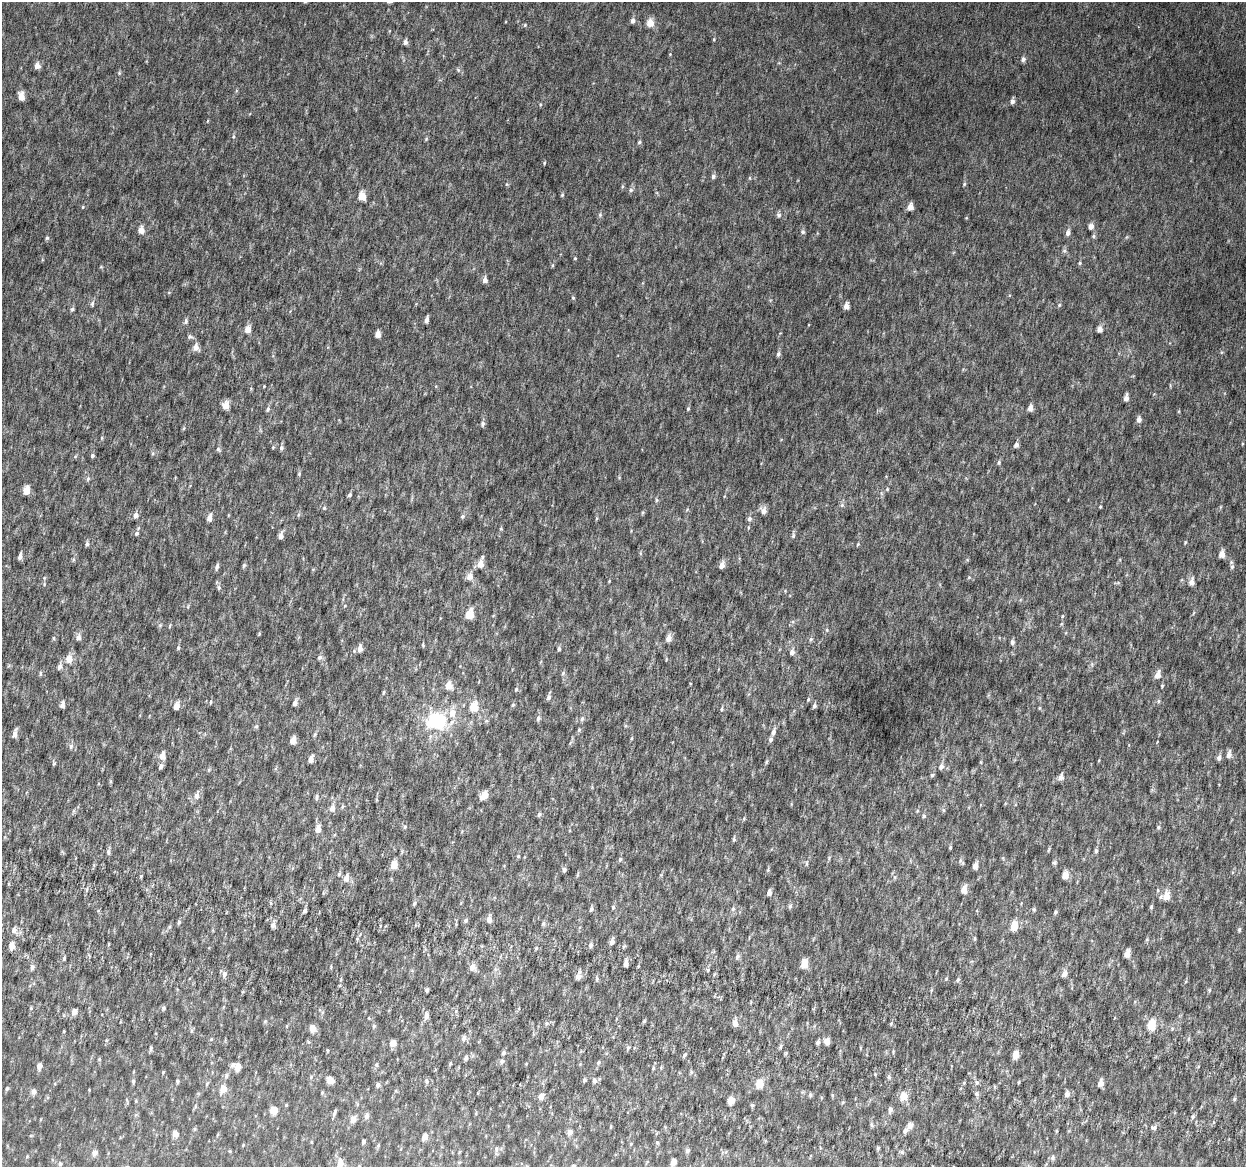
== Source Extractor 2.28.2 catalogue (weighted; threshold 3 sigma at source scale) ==
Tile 6 of 4 x 4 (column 2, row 2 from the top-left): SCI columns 1294-2537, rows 2640-3804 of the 5084 x 5337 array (HDU 1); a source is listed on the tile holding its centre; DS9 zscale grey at full resolution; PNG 1248 x 1169 px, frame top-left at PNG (2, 2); no overlay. Shown black and unused: <1% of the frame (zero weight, under 6 of 12 exposures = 5% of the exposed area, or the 3 px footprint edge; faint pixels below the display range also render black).
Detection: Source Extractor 2.28.2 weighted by HDU 2 'WHT'; one run over the whole footprint, this tile lists its part. Background 0.00184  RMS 0.0014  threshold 0.00563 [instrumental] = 3 sigma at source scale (4.09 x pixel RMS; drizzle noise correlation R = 1.36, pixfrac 0.8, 0.0396/0.0396 arcsec/px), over >= 5 px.
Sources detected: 347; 2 inside a brighter listed object's ellipse — not listed separately; the other 345 listed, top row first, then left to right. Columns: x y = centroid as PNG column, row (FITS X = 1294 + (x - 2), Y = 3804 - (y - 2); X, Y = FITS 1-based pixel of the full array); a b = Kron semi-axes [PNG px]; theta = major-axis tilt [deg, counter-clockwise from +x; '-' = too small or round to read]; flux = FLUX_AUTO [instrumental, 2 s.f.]
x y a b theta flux
633 21 5 5 - 0.51
650 23 5 5 - 2
525 25 5 4 - 0.14
714 39 4 3 - 0.11
405 42 5 4 - 0.49
670 54 4 4 - 0.09
1023 59 6 5 - 0.4
37 66 6 5 - 0.84
458 70 6 5 - 0.22
119 73 6 5 - 0.16
21 96 6 5 - 1.5
1012 101 5 5 - 0.47
540 105 5 4 - 0.15
207 121 5 3 - 0.095
233 136 6 4 87 0.19
426 139 6 4 72 0.14
639 142 5 4 - 0.2
544 163 5 4 - 0.13
713 176 6 5 - 0.32
750 178 6 4 90 0.13
964 184 5 4 - 0.15
631 190 7 5 17 0.28
562 195 5 4 - 0.17
362 196 5 5 - 2.6
83 207 5 3 - 0.099
910 207 5 4 - 1.1
600 215 7 5 70 0.22
779 215 6 5 - 0.31
1091 226 5 5 - 0.83
141 230 5 5 - 1.3
803 232 6 5 - 0.23
1068 233 6 5 - 0.53
1093 236 6 5 - 0.19
47 238 5 5 - 0.19
575 258 4 4 - 0.11
1080 263 5 4 - 0.15
552 265 5 3 - 0.14
485 280 5 4 - 0.69
573 298 4 4 - 0.13
92 304 8 5 77 0.27
1059 305 5 5 - 0.17
846 306 5 4 - 0.94
72 309 5 5 - 0.21
426 320 5 4 - 0.48
186 321 7 5 73 0.28
248 329 5 4 - 1.4
1100 329 4 4 - 0.92
378 334 5 4 - 1.2
190 337 7 6 - 0.29
196 347 7 6 - 0.96
778 354 6 5 - 0.31
264 386 4 3 - 0.093
1126 398 6 4 84 0.67
226 405 6 5 - 1.7
1030 408 5 4 - 0.87
268 409 6 5 - 0.28
688 409 5 4 - 0.16
1139 419 5 4 - 0.63
483 424 6 5 - 0.34
184 428 6 3 71 0.13
102 438 5 4 - 0.13
1016 445 5 4 - 0.46
273 447 4 3 - 0.12
281 448 6 5 - 0.28
218 449 7 5 -60 0.24
153 453 5 4 - 0.17
93 455 4 4 - 0.21
999 462 6 5 - 0.23
299 474 5 4 - 0.17
88 479 7 5 69 0.22
887 489 5 4 - 0.13
26 491 6 5 - 1.5
350 495 5 4 - 0.26
656 500 5 5 - 0.17
842 505 6 6 - 0.27
1100 507 3 3 - 0.13
324 508 6 5 - 0.19
763 511 7 6 - 0.86
643 512 6 4 73 0.15
136 515 6 5 - 0.54
298 515 6 3 72 0.16
463 516 6 5 - 0.26
209 518 6 4 72 0.93
749 519 6 5 - 0.35
501 529 5 5 - 0.14
137 533 5 4 - 0.26
281 536 6 4 81 0.61
793 536 7 5 76 0.26
1185 542 4 3 - 0.11
87 544 6 4 71 0.27
858 544 6 4 60 0.14
640 553 6 3 -72 0.13
1222 554 5 4 - 1.3
20 556 6 4 80 0.51
73 559 6 5 - 0.19
480 564 7 6 - 1.2
244 565 6 5 - 0.22
722 565 5 4 - 0.9
217 567 6 4 74 0.36
1232 567 7 5 88 0.28
470 576 6 6 - 0.95
969 577 5 5 - 0.14
609 581 3 3 - 0.088
1191 582 7 5 76 0.84
44 584 5 5 - 0.16
219 588 6 5 - 0.25
345 606 5 3 - 0.11
469 615 6 5 - 3.3
1062 616 5 3 - 0.12
170 626 7 3 80 0.12
827 630 5 5 - 0.16
259 634 4 3 - 0.13
78 637 6 5 - 0.58
54 638 5 3 - 0.14
668 638 7 5 73 0.75
811 639 6 6 - 0.24
1012 642 6 5 - 0.33
423 645 6 3 -72 0.13
178 648 5 4 - 0.2
360 648 6 5 - 0.86
559 649 4 4 - 0.26
792 652 6 5 - 0.51
319 657 7 5 70 0.36
69 659 6 5 - 1.5
60 666 7 5 71 0.48
40 673 7 3 90 0.15
563 673 5 5 - 0.22
1158 675 6 5 - 1.2
449 685 6 5 - 1.5
1162 686 5 4 - 0.14
516 689 5 4 - 0.2
384 692 5 3 - 0.15
548 697 7 5 74 0.3
808 699 5 4 - 0.17
1158 701 6 4 90 0.18
211 702 6 3 78 0.15
295 703 6 5 - 0.49
62 705 5 4 - 0.6
513 705 5 4 - 0.16
176 706 6 5 - 1.1
814 706 5 4 - 0.3
474 707 5 5 - 3.9
1039 708 4 4 - 0.12
722 709 6 4 81 0.17
538 718 7 5 74 0.32
582 719 6 5 - 0.25
437 722 20 17 -3 8.4
256 726 6 5 - 0.18
579 730 6 4 68 0.19
773 732 7 5 71 0.5
15 734 8 4 77 0.8
315 734 6 4 81 0.18
632 738 5 3 - 0.12
771 739 6 5 - 0.35
293 740 5 4 - 1.3
71 746 7 5 76 0.33
1229 754 8 5 81 0.59
162 756 6 5 - 1.1
1219 757 6 5 - 0.4
311 759 6 4 67 0.68
766 762 6 4 72 0.16
54 763 6 4 74 0.17
161 766 5 4 - 0.41
941 766 7 6 - 0.51
209 770 6 4 88 0.14
932 775 5 4 - 0.18
1061 777 8 5 76 0.5
110 781 6 4 -90 0.16
485 795 6 6 - 1.1
197 796 7 6 - 0.62
317 797 8 5 89 0.25
376 800 5 3 - 0.12
332 808 6 5 - 0.77
943 810 5 5 - 0.19
539 814 6 5 - 0.23
924 816 5 5 - 0.22
405 827 6 4 69 0.18
1158 827 6 5 - 0.2
318 829 5 4 - 1.2
734 839 6 4 82 0.2
950 847 5 4 - 0.13
1049 850 9 3 69 0.14
1096 851 5 4 - 0.26
108 852 6 5 - 0.28
518 856 4 4 - 0.15
620 859 5 5 - 0.22
960 860 8 5 71 0.25
807 863 7 4 89 0.18
1054 863 5 5 - 0.21
394 865 5 4 - 2
975 866 5 4 - 0.89
564 870 5 4 - 0.31
768 870 5 4 - 0.14
339 874 6 5 - 0.23
1065 875 5 4 - 1.7
141 876 4 4 - 0.15
346 878 7 6 - 0.79
87 889 6 4 72 0.18
964 890 6 5 - 1.3
1158 890 5 5 - 0.16
769 893 6 5 - 0.53
1166 896 7 6 - 1.7
414 904 6 4 72 0.2
790 906 6 5 - 0.23
613 907 5 4 - 0.19
1151 907 5 4 - 0.16
591 909 6 4 70 0.28
733 909 6 5 - 0.26
1034 909 5 4 - 0.16
305 911 4 4 - 0.31
1055 912 6 4 42 0.18
489 919 5 4 - 0.84
465 920 5 4 - 0.27
179 922 7 5 74 0.21
543 923 6 5 - 0.21
273 925 5 5 - 0.53
1014 926 6 5 - 2.9
169 927 5 4 - 0.17
1239 929 6 4 85 0.18
14 930 6 6 - 0.6
975 938 6 4 -90 0.13
357 939 4 4 - 0.15
612 941 6 4 76 0.59
591 945 6 5 - 0.32
12 946 6 5 - 1.2
624 946 6 3 19 0.15
536 948 5 4 - 0.16
1127 954 6 4 76 1.2
737 956 7 6 - 0.36
64 958 5 4 - 0.17
626 964 5 4 - 0.73
804 964 5 5 - 2.7
32 967 6 5 - 0.37
472 967 8 7 - 0.75
708 970 5 3 - 0.15
225 974 8 5 71 0.5
1064 974 5 4 - 0.81
578 977 5 5 - 0.85
597 979 6 4 89 0.18
946 979 4 4 - 0.13
958 980 5 4 - 0.23
427 990 5 4 - 0.23
1209 990 5 4 - 0.16
31 1008 4 3 - 0.13
163 1008 5 5 - 0.22
74 1012 5 4 - 0.95
426 1016 6 5 - 0.64
265 1021 5 4 - 0.15
644 1021 4 3 - 0.18
546 1023 5 5 - 0.21
735 1023 6 5 - 0.93
1151 1025 6 5 - 4.5
287 1026 5 3 - 0.11
374 1026 5 5 - 0.19
312 1028 6 5 - 1.2
64 1031 3 3 - 0.12
464 1038 8 6 71 0.42
211 1039 5 3 - 0.13
1188 1039 5 3 - 0.16
827 1041 6 5 - 0.89
818 1042 5 4 - 0.4
393 1043 4 4 - 1.5
781 1046 6 4 88 0.21
628 1047 6 4 68 0.21
151 1048 5 4 - 0.2
893 1051 5 4 - 0.13
504 1053 5 5 - 0.28
685 1055 5 4 - 0.19
1015 1055 5 4 - 2
466 1058 5 4 - 0.35
99 1059 5 4 - 0.14
502 1061 5 5 - 0.43
598 1062 6 5 - 0.19
450 1063 5 4 - 0.16
526 1064 5 3 - 0.085
233 1065 6 5 - 0.32
376 1065 5 4 - 0.2
39 1066 5 4 - 0.73
238 1067 5 4 - 1.6
661 1067 6 3 73 0.13
653 1068 5 4 - 0.13
163 1072 4 3 - 0.12
691 1072 5 5 - 0.18
226 1076 7 5 75 0.28
311 1077 5 4 - 0.16
889 1077 6 5 - 0.29
330 1080 5 4 - 2.1
584 1080 5 4 - 0.23
133 1081 6 4 -77 0.21
177 1081 4 4 - 0.2
426 1081 6 5 - 0.25
594 1081 6 6 - 0.33
977 1082 6 5 - 0.25
1019 1082 5 3 - 0.13
1100 1083 6 5 - 0.72
759 1084 5 5 - 3.3
378 1085 4 4 - 0.52
7 1088 5 4 - 0.2
223 1089 5 4 - 2
34 1092 5 5 - 0.61
976 1094 6 5 - 0.28
1067 1094 6 5 - 0.6
810 1095 5 4 - 0.21
541 1096 5 4 - 1.3
903 1096 5 5 - 2.4
1234 1099 5 4 - 0.21
127 1100 6 4 -71 0.14
731 1100 5 4 - 2.5
136 1101 5 4 - 0.14
843 1102 5 4 - 0.13
286 1105 4 3 - 0.12
752 1105 6 4 70 0.17
195 1106 6 3 -73 0.14
890 1109 6 5 - 0.46
274 1110 5 5 - 1.9
334 1112 9 3 72 0.26
366 1116 6 5 - 0.52
1193 1117 6 5 - 0.25
353 1119 5 5 - 1.1
871 1125 7 5 -87 0.2
909 1125 6 6 - 0.66
611 1127 5 3 - 0.12
1154 1128 8 6 -16 0.33
195 1129 5 5 - 0.15
905 1131 8 5 47 0.46
570 1132 5 4 - 0.81
175 1134 4 4 - 1.2
425 1137 5 4 - 1.3
311 1142 5 3 - 0.11
363 1142 4 3 - 0.34
657 1143 5 4 - 0.18
631 1144 4 4 - 0.12
243 1145 4 3 - 0.1
378 1145 6 4 69 0.19
878 1148 5 4 - 0.18
496 1149 8 6 82 0.4
687 1150 5 5 - 0.4
230 1151 5 3 - 0.11
95 1153 5 5 - 0.92
27 1156 5 5 - 0.13
1053 1157 7 6 - 0.32
674 1162 5 4 - 1.4
340 1163 8 6 81 1.1
60 1164 6 5 - 0.34
573 1166 6 5 - 0.23
Isophote crosses this tile's border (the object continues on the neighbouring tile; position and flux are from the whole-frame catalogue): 2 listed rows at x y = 340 1163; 573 1166
Unlisted compact peaks at least as high as the median listed source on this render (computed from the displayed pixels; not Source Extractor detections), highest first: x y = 101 267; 507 184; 160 625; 966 218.